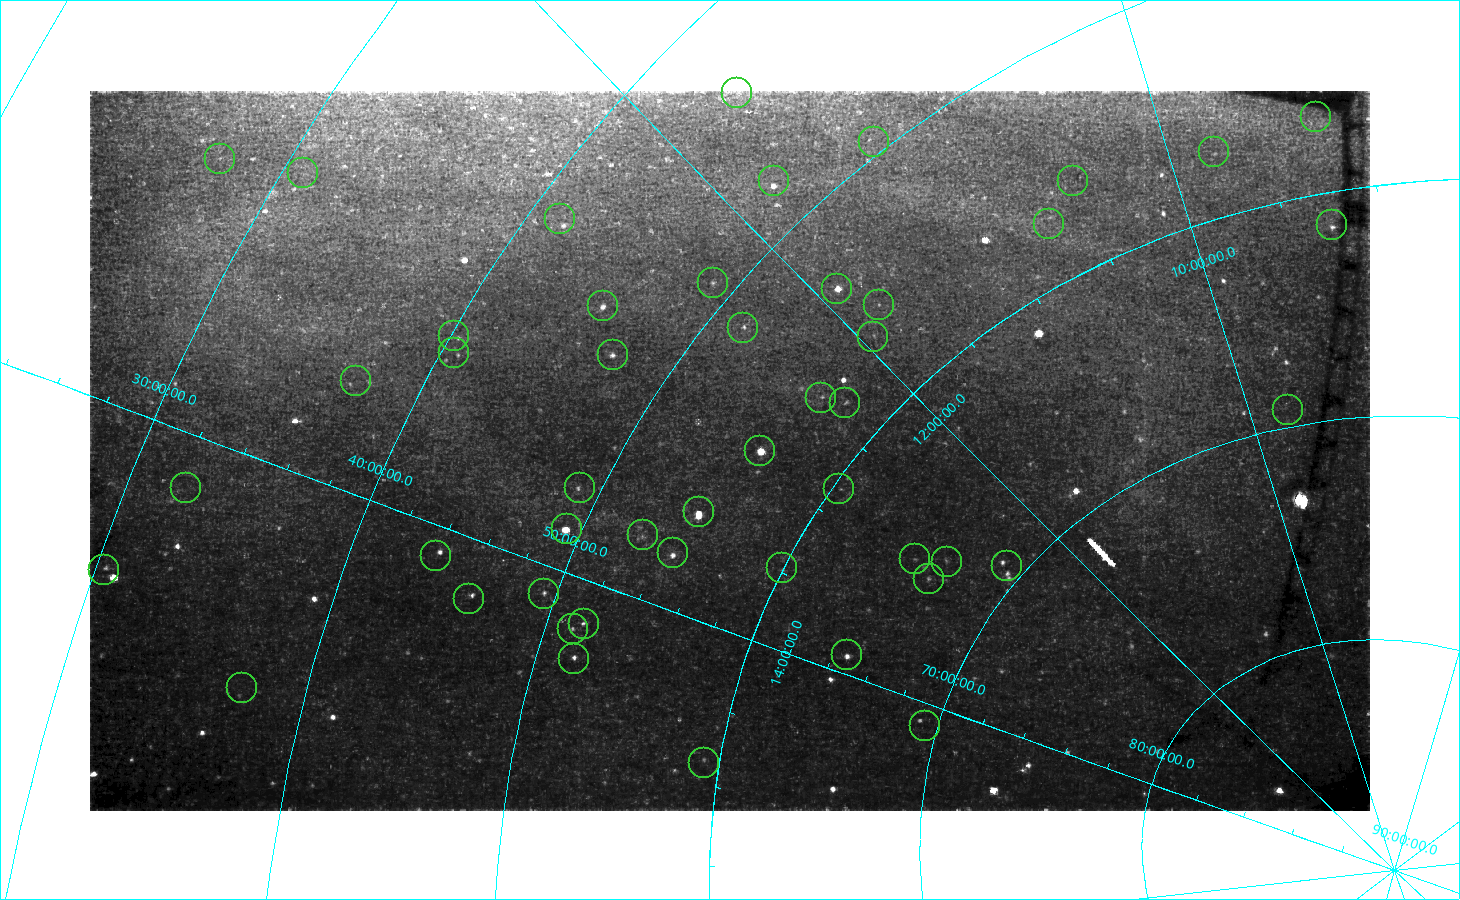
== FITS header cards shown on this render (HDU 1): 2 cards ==
NAXIS1  =                 1280
NAXIS2  =                  720

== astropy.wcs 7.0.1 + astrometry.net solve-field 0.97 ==
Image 1280 x 720 px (HDU 1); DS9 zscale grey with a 90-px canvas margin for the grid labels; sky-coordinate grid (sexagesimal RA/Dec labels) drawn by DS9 from the SOLVED WCS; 48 Tycho-2 reference stars matched to detected sources circled (green)
Header WCS: none
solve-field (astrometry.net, Tycho-2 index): SOLVED blind (the file carries no WCS)
Solved WCS: RA---TAN-SIP/DEC--TAN-SIP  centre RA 12:59:48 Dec +54:40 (194.95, +54.67 deg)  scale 182 arcsec/px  FOV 3885.1' x 2186.8'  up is -123 deg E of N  parity flipped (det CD > 0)
(file carries no celestial WCS; the grid is the blind solution)
Tycho-2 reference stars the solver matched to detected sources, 48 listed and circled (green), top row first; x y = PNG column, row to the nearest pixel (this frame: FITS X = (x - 90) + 1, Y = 720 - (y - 91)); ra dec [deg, ICRS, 3 dp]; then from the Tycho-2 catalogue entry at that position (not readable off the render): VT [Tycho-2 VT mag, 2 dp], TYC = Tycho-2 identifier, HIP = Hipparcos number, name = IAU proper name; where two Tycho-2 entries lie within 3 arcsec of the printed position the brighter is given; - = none
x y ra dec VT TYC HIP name
737 93 174.586 +43.625 5.59 3015-2320-1 56770 -
1316 117 138.957 +56.741 5.46 3809-1867-1 45455 -
874 142 169.174 +49.476 6.00 3453-2407-1 55086 -
1214 152 146.632 +57.128 5.31 3810-1602-1 47965 -
220 159 196.795 +27.625 4.95 1996-2401-1 64022 -
303 173 195.069 +30.785 5.02 2532-2226-1 63462 -
774 181 176.513 +47.779 3.82 3452-2140-1 57399 Taiyangshou
1073 181 157.657 +55.981 4.88 3819-1373-1 51459 -
560 219 188.436 +41.357 4.31 3020-2541-1 61317 Chara
1049 224 160.931 +57.199 5.78 3826-1075-1 52478 -
1332 225 138.586 +61.423 5.26 4135-1915-1 45333 -
713 283 184.953 +48.984 5.47 3457-1877-1 60122 -
837 289 178.458 +53.695 2.40 3833-1034-1 58001 Phecda
879 305 176.732 +55.628 5.40 3835-1057-1 57477 -
603 306 191.283 +45.440 5.66 3459-2147-1 62223 La Superba
743 328 186.006 +51.562 4.86 3458-2328-1 60485 -
454 336 198.429 +40.153 5.05 3022-2307-1 64540 -
873 337 178.993 +56.599 5.95 3836-1020-1 58181 -
454 353 199.386 +40.573 4.74 3022-2306-1 64844 -
613 355 193.736 +47.197 6.02 3459-2145-1 63024 -
356 381 203.699 +37.182 4.98 2542-1094-1 66257 -
821 398 186.263 +56.778 6.02 3837-1071-1 60584 -
845 403 185.212 +57.864 5.69 3840-1167-1 60212 -
1288 410 145.562 +69.238 5.84 4383-2043-1 47594 -
760 451 193.507 +55.960 1.76 3845-1190-1 62956 Alioth
186 488 212.813 +32.296 6.27 2545-1192-1 69316 -
580 488 203.614 +49.016 4.68 3466-1270-1 66234 -
839 489 192.164 +60.320 5.89 4162-1200-1 62512 -
699 512 200.984 +54.922 3.88 3850-1386-1 65378 Mizar
567 529 206.886 +49.313 1.84 3467-1257-1 67301 Alkaid
643 535 204.877 +52.921 5.47 3851-126-1 66634 -
673 553 205.184 +54.682 4.83 3851-1506-1 66738 -
436 556 211.982 +43.854 5.39 3040-969-1 69038 -
915 559 193.869 +65.438 5.26 4168-930-1 63076 Taiyi
947 562 191.893 +66.790 5.61 4168-929-1 62423 Tianyi
1007 566 187.528 +69.201 5.20 4394-1871-1 60998 -
782 568 202.113 +59.946 5.46 3856-621-1 65728 -
104 570 217.957 +30.371 3.71 2553-1140-1 71053 -
929 579 194.979 +66.597 5.51 4169-515-1 63432 -
544 594 212.072 +49.458 5.45 3468-1122-1 69068 -
469 599 214.096 +46.088 4.18 3472-1264-1 69732 Xuange
584 624 213.371 +51.790 4.53 3471-1250-1 69483 -
573 629 214.041 +51.367 4.76 3478-1333-1 69713 -
847 655 207.858 +64.723 4.78 4174-1261-1 67627 -
574 659 216.299 +51.851 4.10 3478-1332-1 70497 -
242 688 222.624 +37.272 5.59 2561-444-1 72582 -
925 726 213.017 +69.433 5.37 4403-2218-1 69373 -
704 763 222.860 +59.294 5.64 3867-1441-1 72664 -